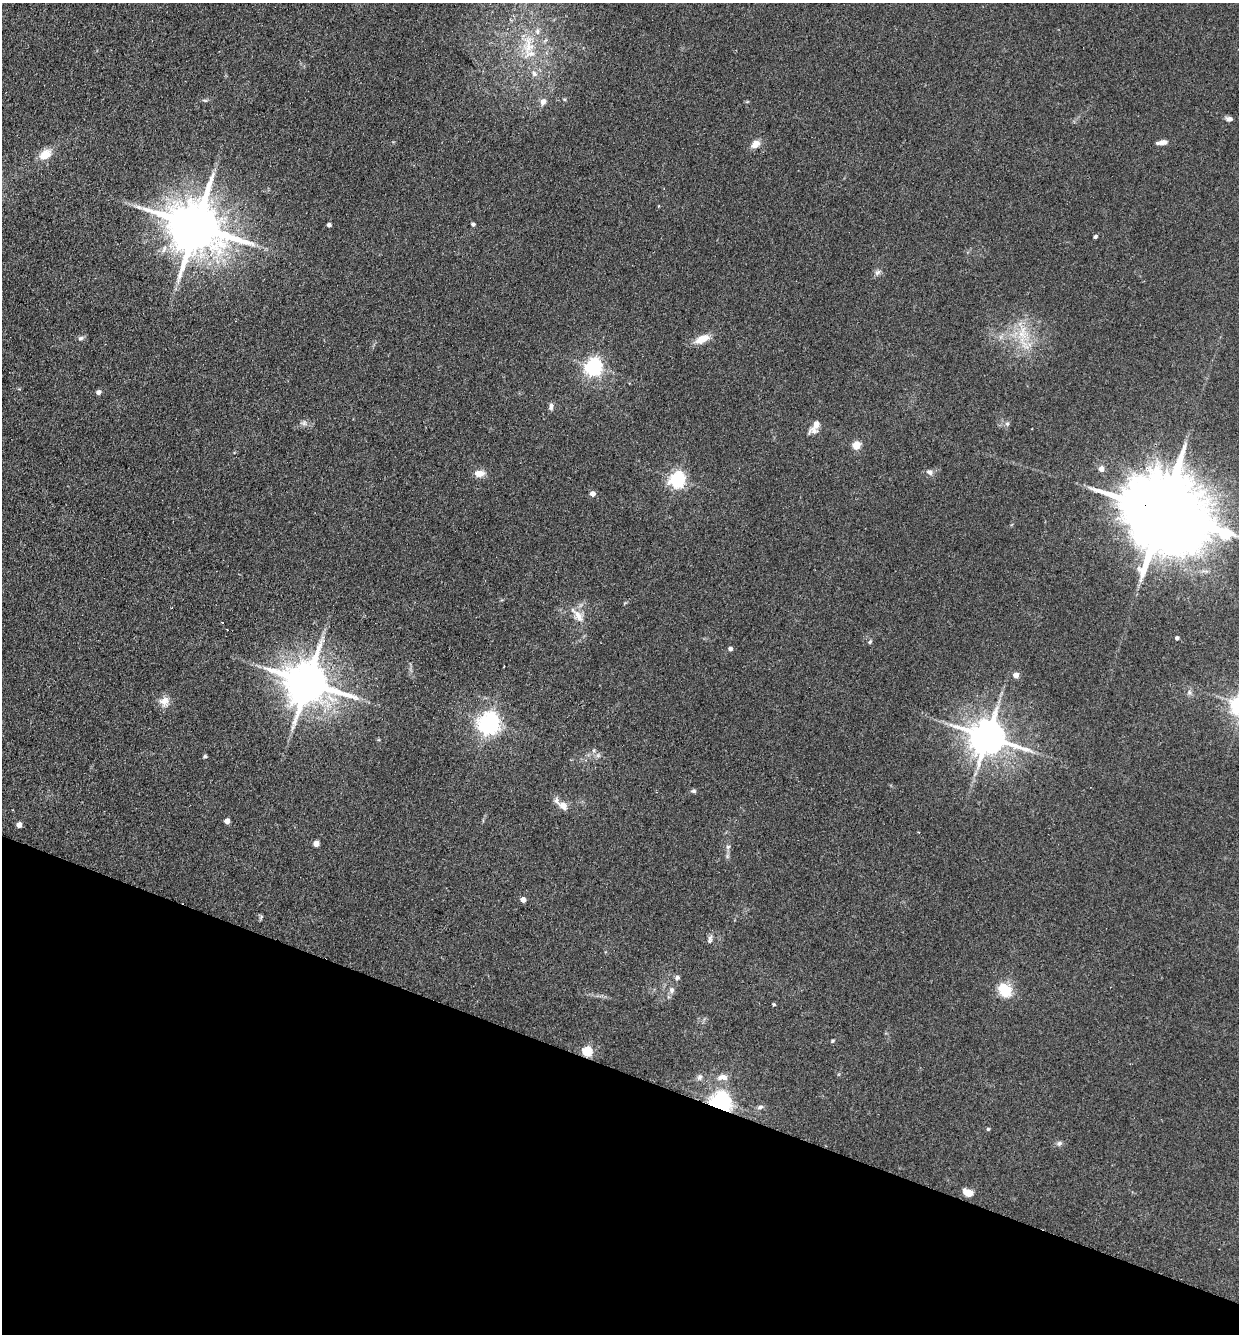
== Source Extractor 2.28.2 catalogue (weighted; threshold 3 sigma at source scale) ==
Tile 15 of 4 x 4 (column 3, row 4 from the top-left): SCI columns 2791-4027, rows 22-1353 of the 5452 x 5368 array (HDU 1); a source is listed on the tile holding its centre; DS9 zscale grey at full resolution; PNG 1241 x 1336 px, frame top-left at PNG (2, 3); no overlay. Shown black and unused: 20% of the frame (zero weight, under 2 of 3 exposures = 3% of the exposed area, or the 3 px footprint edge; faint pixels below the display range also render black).
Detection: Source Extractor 2.28.2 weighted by HDU 2 'WHT'; one run over the whole footprint, this tile lists its part. Background 0.15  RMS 0.011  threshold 0.0505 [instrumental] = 3 sigma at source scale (4.5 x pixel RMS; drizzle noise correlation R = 1.50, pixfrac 1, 0.05/0.05 arcsec/px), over >= 5 px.
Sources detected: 72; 2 inside a brighter object's white glare — not listed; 2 inside a brighter listed object's ellipse — not listed separately; the other 68 listed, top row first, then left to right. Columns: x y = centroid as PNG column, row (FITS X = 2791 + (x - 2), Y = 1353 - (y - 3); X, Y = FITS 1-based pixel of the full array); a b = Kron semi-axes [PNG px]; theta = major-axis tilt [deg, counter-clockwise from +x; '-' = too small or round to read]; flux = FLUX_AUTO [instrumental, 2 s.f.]
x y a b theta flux
528 46 29 13 84 29
534 74 9 7 -46 4.6
205 100 6 4 -19 1.5
543 102 8 7 - 5.5
1229 119 8 5 -7 3.7
1162 142 11 5 9 6
755 144 13 9 41 7.7
45 154 16 11 31 14
659 206 4 3 - 0.91
139 207 9 5 -24 3.4
473 224 4 4 - 2.5
329 225 4 4 - 4.4
196 226 16 14 -22 6800
1095 237 4 4 - 1.9
877 272 10 6 43 3.4
1022 334 16 11 -13 18
80 338 8 5 37 2.7
702 339 18 8 24 15
593 367 6 6 - 420
98 392 5 4 - 4.7
551 406 10 5 86 3.4
304 423 8 6 90 3.3
1007 423 7 4 0 2
816 424 11 8 67 6.2
856 445 8 7 - 12
1101 469 5 5 - 8.8
930 472 9 7 -25 4.2
479 473 13 8 -1 8.9
677 480 6 6 - 320
592 494 4 4 - 8.2
1163 512 33 18 -22 21000
578 616 21 10 -52 12
222 622 3 2 - 0.8
1177 638 4 4 - 2.9
870 642 6 4 87 1.5
730 649 4 4 - 4.2
504 667 3 2 - 1.4
1016 675 4 4 - 10
307 682 13 12 - 4100
1189 692 7 6 - 2.8
164 702 14 14 - 9.8
490 722 7 7 - 570
293 727 9 4 71 2.7
987 737 11 9 -16 3000
205 756 5 4 - 1.8
693 791 7 5 -1 2.1
563 806 15 10 -36 9.2
227 821 5 4 - 8.9
19 825 4 4 - 8.1
918 832 2 2 - 1.2
316 843 4 4 - 11
728 847 6 5 - 2.3
523 900 4 4 - 7.5
261 917 6 5 - 1.7
710 941 8 6 48 2.8
677 978 7 6 - 2.6
671 990 7 6 - 4
1005 990 17 13 -53 26
774 1004 3 3 - 1.8
832 1041 5 4 - 1.3
587 1051 5 5 - 63
700 1077 9 7 86 3.6
722 1077 15 8 1 8.1
721 1102 8 7 - 530
760 1107 8 6 19 3
988 1129 4 4 - 1.3
1059 1143 8 6 20 3
968 1193 9 6 -15 15
Overlapping masked pixels (flux is a lower limit): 3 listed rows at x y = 1163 512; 587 1051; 721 1102
Isophote crosses this tile's border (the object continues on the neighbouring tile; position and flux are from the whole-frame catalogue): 1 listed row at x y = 1163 512